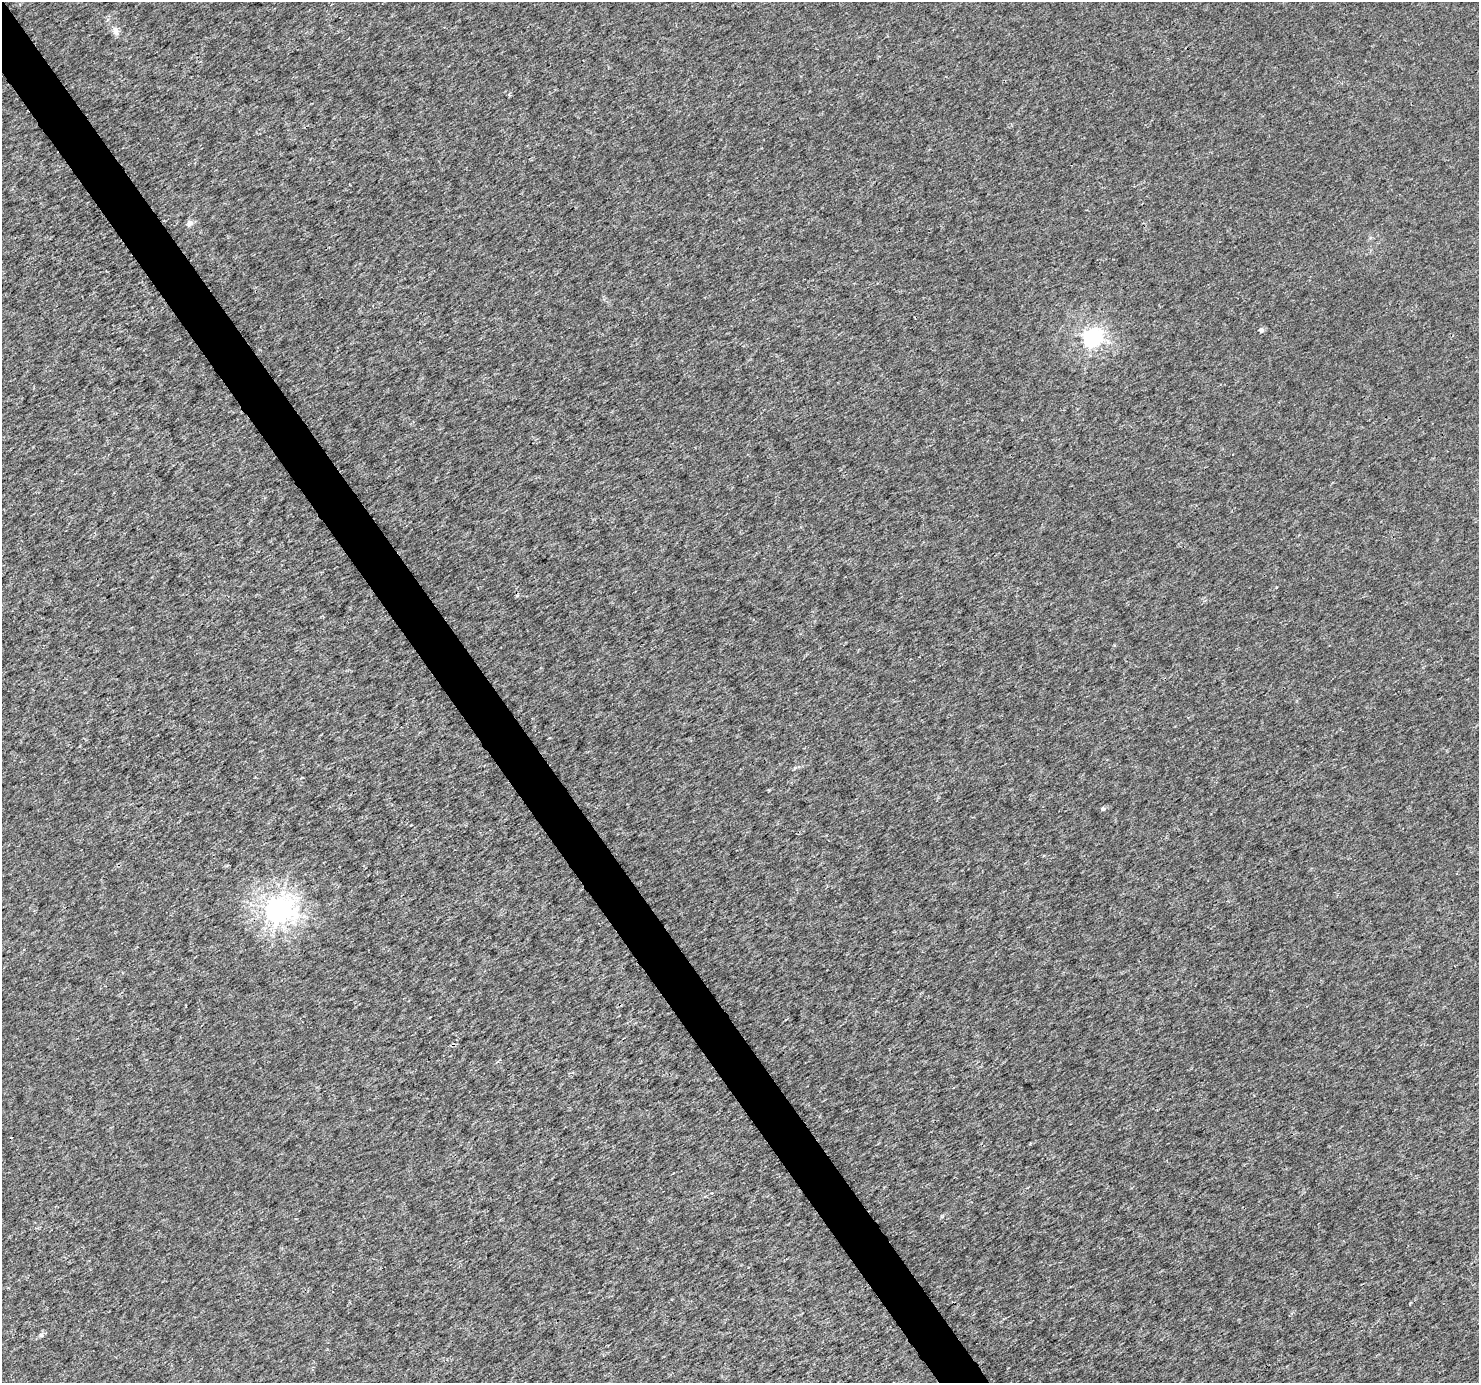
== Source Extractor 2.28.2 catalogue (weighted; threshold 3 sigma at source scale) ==
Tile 11 of 4 x 4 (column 3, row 3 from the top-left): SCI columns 2960-4436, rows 1564-2944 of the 5914 x 5830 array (HDU 1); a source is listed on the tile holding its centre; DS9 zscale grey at full resolution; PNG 1481 x 1385 px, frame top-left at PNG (2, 2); no overlay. Shown black and unused: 3% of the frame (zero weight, under 3 of 4 exposures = <1% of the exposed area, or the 3 px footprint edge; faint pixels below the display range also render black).
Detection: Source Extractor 2.28.2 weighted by HDU 2 'WHT'; one run over the whole footprint, this tile lists its part. Background 0.0011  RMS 0.002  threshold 0.00894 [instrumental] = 3 sigma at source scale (4.5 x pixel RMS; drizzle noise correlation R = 1.50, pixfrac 1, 0.0396/0.0396 arcsec/px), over >= 5 px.
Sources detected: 7; all 7 listed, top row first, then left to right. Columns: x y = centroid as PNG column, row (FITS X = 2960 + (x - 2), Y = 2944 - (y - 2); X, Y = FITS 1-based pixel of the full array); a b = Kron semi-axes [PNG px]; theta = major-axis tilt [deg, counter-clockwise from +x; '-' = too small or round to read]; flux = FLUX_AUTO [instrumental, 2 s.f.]
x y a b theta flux
115 31 13 7 -63 0.99
189 223 5 5 - 1.4
1261 330 5 5 - 0.72
1092 337 7 6 - 90
1103 809 5 4 - 0.5
278 910 9 8 - 210
41 1335 6 5 - 0.35